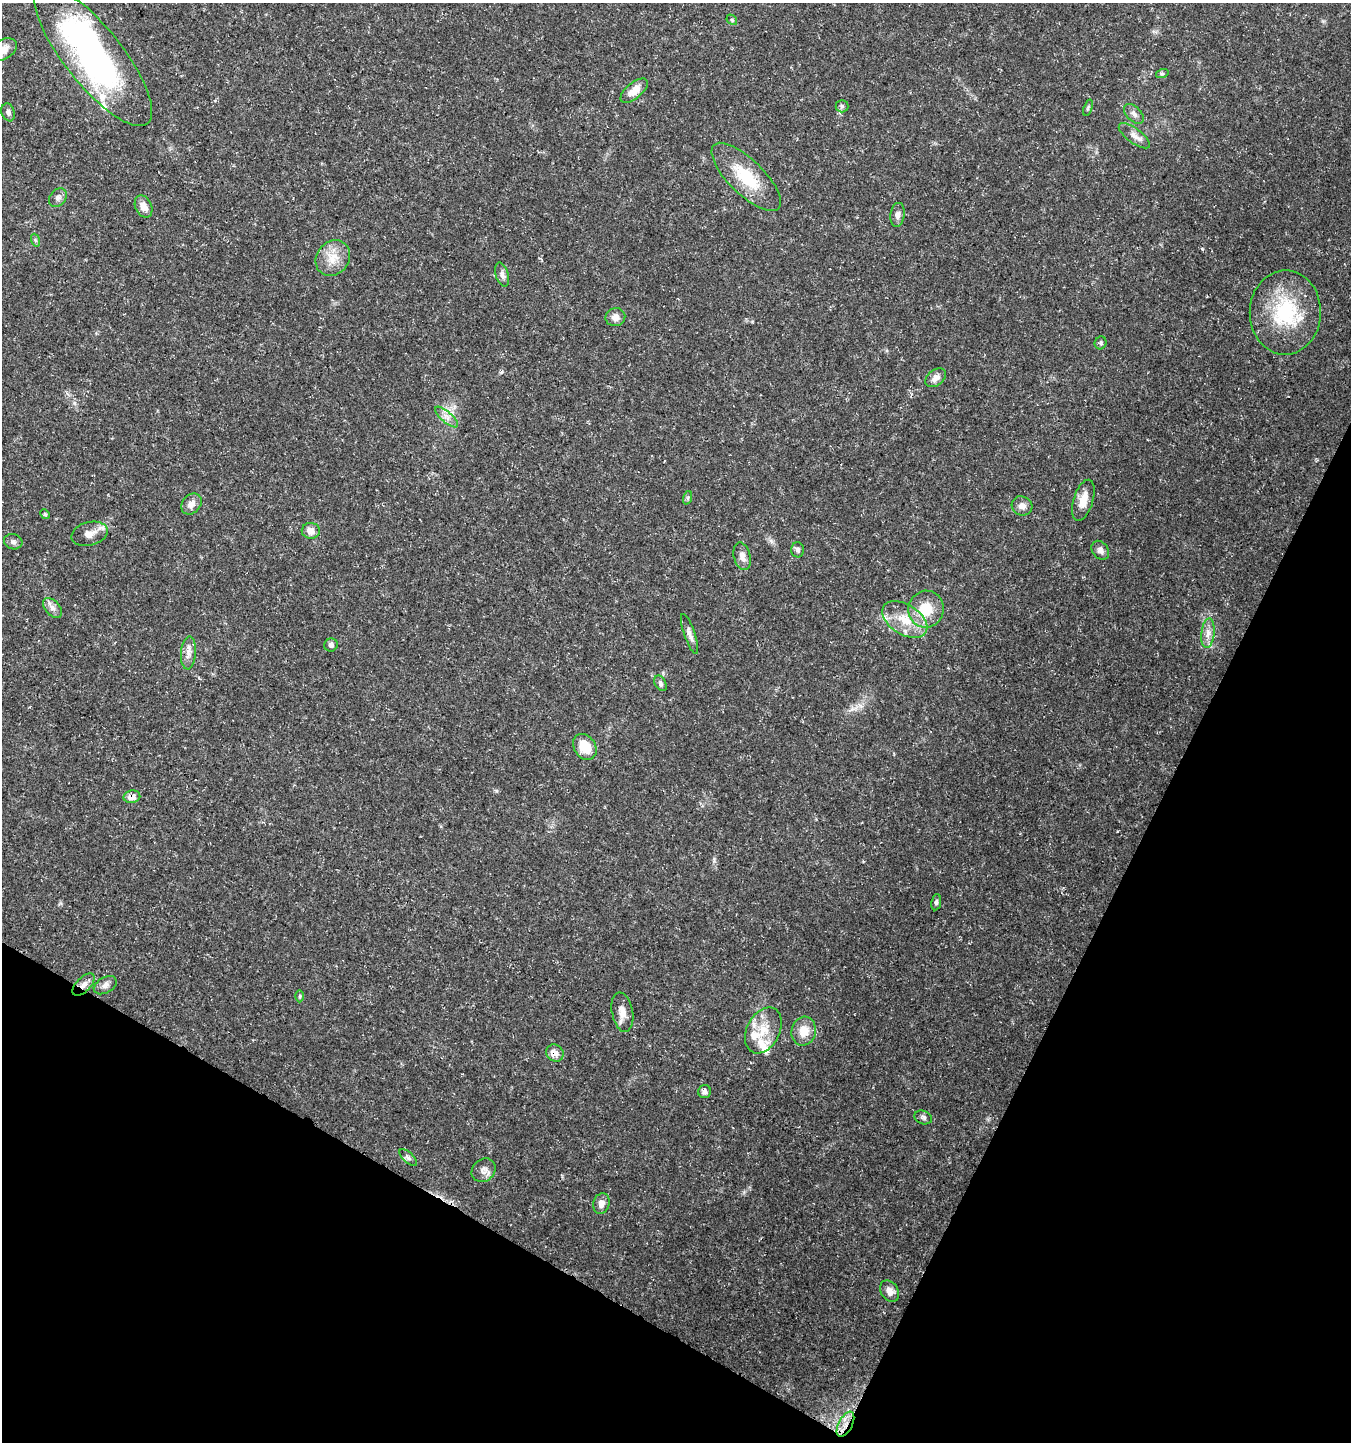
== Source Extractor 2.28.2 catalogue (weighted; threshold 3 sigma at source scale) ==
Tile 15 of 4 x 4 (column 3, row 4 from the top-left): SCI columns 2966-4314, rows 1-1440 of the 5865 x 5771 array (HDU 1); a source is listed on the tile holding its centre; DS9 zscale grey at full resolution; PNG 1353 x 1444 px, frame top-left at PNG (2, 3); each listed source drawn as its Kron ellipse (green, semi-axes under 4 px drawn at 4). Shown black and unused: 24% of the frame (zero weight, under 3 of 5 exposures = <1% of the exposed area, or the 3 px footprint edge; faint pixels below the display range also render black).
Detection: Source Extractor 2.28.2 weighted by HDU 2 'WHT'; one run over the whole footprint, this tile lists its part. Background 0.0388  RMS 0.0025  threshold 0.0112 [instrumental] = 3 sigma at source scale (4.5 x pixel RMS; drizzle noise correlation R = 1.50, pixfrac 1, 0.0396/0.0396 arcsec/px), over >= 5 px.
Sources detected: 67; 2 inside a brighter object's white glare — neither listed nor drawn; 7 inside a brighter listed object's ellipse — not listed separately; the other 58 listed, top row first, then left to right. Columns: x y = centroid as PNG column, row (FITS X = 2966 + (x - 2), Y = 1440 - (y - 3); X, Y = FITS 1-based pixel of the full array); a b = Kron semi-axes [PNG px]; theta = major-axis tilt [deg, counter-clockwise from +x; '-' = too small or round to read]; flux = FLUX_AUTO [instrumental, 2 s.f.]
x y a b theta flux
732 20 6 4 -47 0.33
3 50 15 9 31 2.2
93 56 87 28 -51 72
1162 74 6 4 18 0.36
634 91 16 8 40 2.9
842 106 6 6 - 0.55
1088 108 8 3 72 0.4
8 112 9 6 -71 0.78
1134 114 12 7 -45 1.1
1134 136 18 7 -37 1.8
746 177 45 17 -44 11
58 198 10 7 50 1.1
143 207 11 8 -64 2.2
898 215 12 7 82 1.1
35 240 6 4 -71 0.41
333 258 19 16 52 4.4
502 275 12 6 -73 1
1285 312 42 35 89 20
615 317 10 9 - 1.7
1101 343 6 5 - 0.44
936 378 11 7 37 1.6
446 417 14 5 -41 1.5
687 498 7 4 71 0.42
1083 500 21 10 72 3.1
191 504 11 9 48 1.7
1022 506 10 9 - 1.3
45 514 5 4 - 0.34
311 531 9 8 - 2.3
89 534 18 11 15 2.5
13 542 9 7 -17 0.85
798 550 7 6 - 0.72
1100 550 10 8 -52 1.2
742 556 14 8 -76 1.7
52 608 11 7 -48 1.2
926 609 18 17 - 6.8
905 619 25 15 -32 6.3
1208 633 15 6 83 1.8
690 634 21 5 -71 1.4
331 645 7 6 - 0.72
188 653 16 7 86 1.8
660 683 8 5 -60 0.66
585 747 14 10 -55 5.9
132 797 8 6 11 2.3
936 902 8 5 82 0.48
84 985 14 7 45 1.5
105 985 12 7 30 1.2
300 996 6 4 89 0.35
622 1012 20 10 -80 2.5
763 1030 24 16 62 5.9
804 1031 14 12 77 3.8
555 1053 9 8 - 2.2
704 1092 7 6 - 0.9
923 1117 9 6 -19 0.66
408 1157 11 5 -43 0.69
483 1170 13 11 44 1.6
601 1204 10 8 74 1.4
890 1291 11 8 -54 1.8
845 1424 13 7 62 2.5
Overlapping masked pixels (flux is a lower limit): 4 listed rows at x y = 132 797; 84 985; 555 1053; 845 1424
Isophote crosses this tile's border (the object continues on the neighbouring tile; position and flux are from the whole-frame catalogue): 1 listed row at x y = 3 50